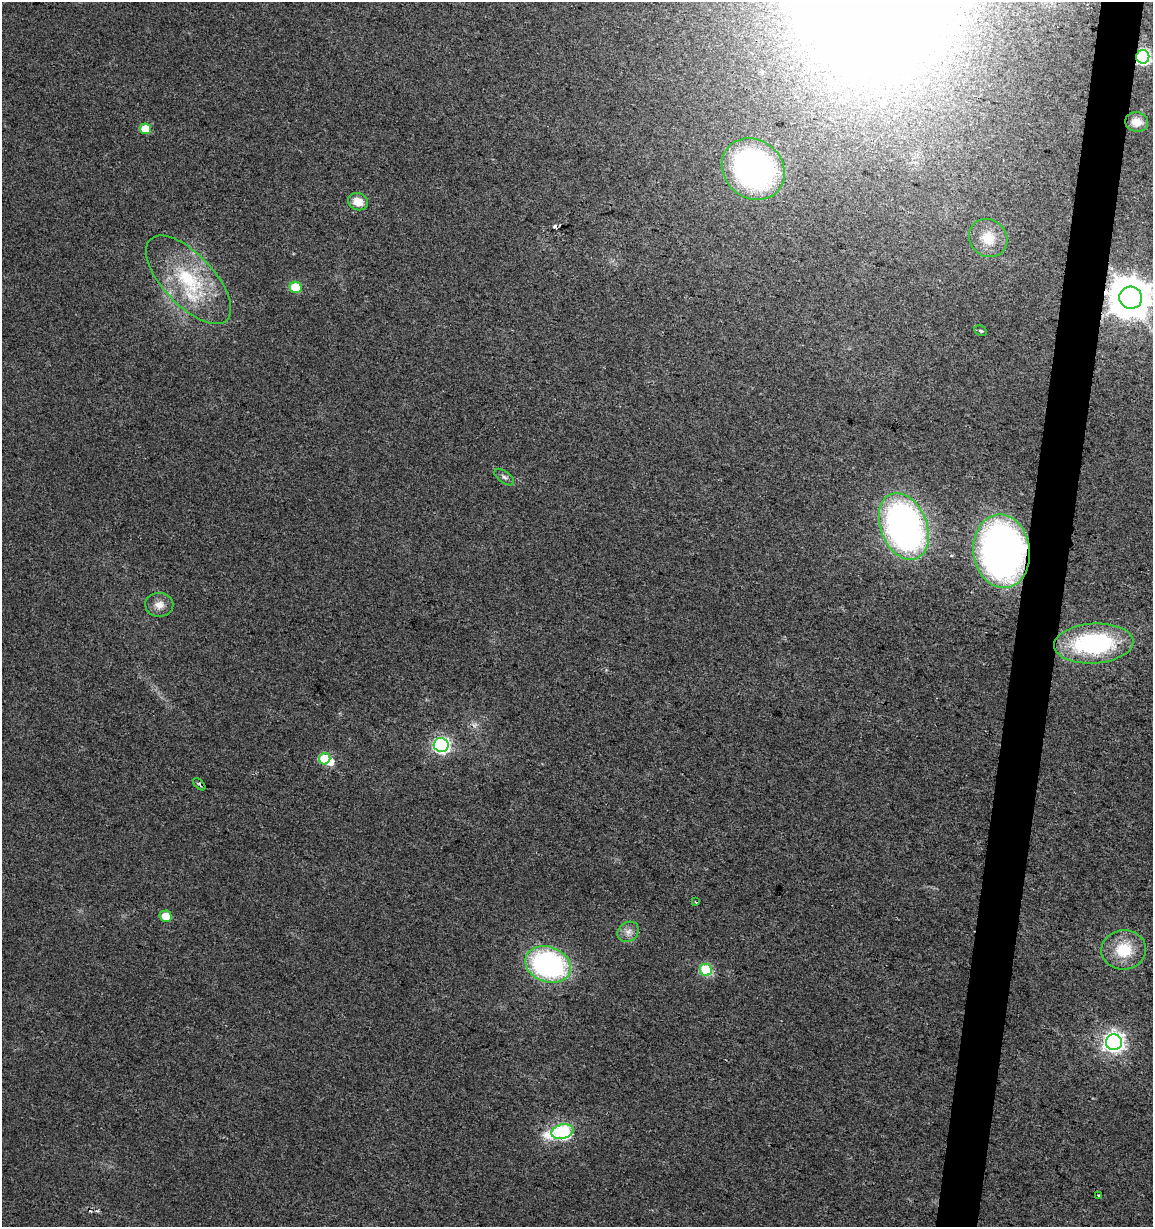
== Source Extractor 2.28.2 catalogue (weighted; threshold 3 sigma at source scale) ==
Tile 10 of 4 x 4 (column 2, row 3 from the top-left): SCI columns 1436-2586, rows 1227-2451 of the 5113 x 4909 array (HDU 1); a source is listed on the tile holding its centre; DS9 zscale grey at full resolution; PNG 1155 x 1229 px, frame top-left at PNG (2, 2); each listed source drawn as its Kron ellipse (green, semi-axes under 4 px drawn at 4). Shown black and unused: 4% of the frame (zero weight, under 2 of 3 exposures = <1% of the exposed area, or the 3 px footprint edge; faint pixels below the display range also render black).
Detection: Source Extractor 2.28.2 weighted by HDU 2 'WHT'; one run over the whole footprint, this tile lists its part. Background 0.0138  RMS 0.0058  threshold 0.0263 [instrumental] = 3 sigma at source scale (4.5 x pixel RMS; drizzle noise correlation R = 1.50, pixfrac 1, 0.0396/0.0396 arcsec/px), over >= 5 px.
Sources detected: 31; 1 inside a brighter object's white glare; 2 cosmic-ray / hot-pixel residue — neither listed nor drawn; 1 inside a brighter listed object's ellipse — not listed separately; the other 27 listed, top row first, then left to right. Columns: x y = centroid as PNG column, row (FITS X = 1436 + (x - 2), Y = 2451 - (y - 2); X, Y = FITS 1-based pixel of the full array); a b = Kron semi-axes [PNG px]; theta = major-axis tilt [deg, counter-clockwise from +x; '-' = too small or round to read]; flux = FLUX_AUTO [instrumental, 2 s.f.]
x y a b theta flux
1143 57 7 6 - 120
1137 122 11 9 -5 6.6
145 129 6 5 - 12
753 169 33 29 -42 160
358 202 10 8 -22 8
988 238 20 18 -44 14
189 280 56 25 -47 49
296 287 6 5 - 23
1131 298 11 11 - 2000
981 331 6 5 - 1.1
504 477 11 5 -37 1.8
904 526 35 23 -68 230
1002 551 37 28 -83 260
159 605 14 12 0 5.4
1094 643 39 20 4 82
441 745 7 7 - 140
325 759 6 5 - 24
199 784 7 3 -45 0.87
695 902 3 2 - 0.72
166 916 6 5 - 10
628 932 11 9 37 4
1124 950 22 19 6 20
548 964 23 17 -20 130
706 970 6 6 - 52
1114 1042 8 8 - 330
562 1132 11 7 12 120
1099 1196 3 3 - 1.6
Overlapping masked pixels (flux is a lower limit): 3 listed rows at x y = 1143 57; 1131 298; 1002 551
Isophote crosses this tile's border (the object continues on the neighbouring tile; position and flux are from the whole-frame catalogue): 1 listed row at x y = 1131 298